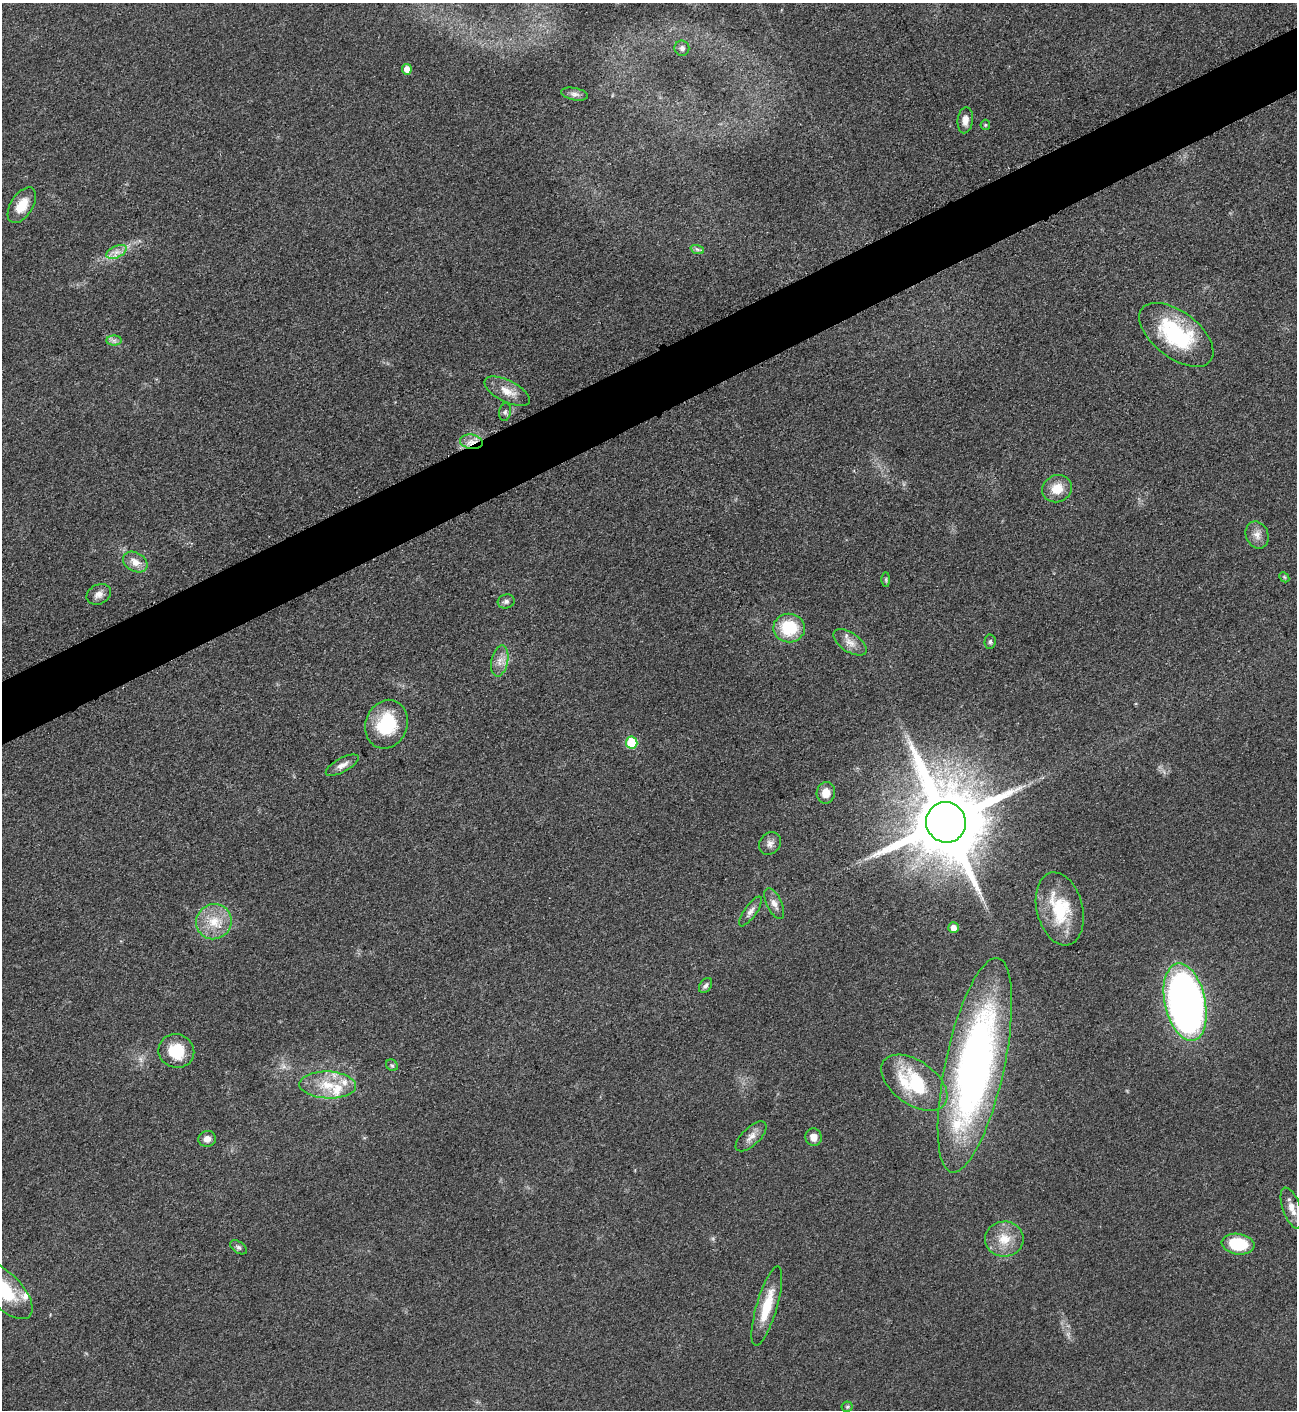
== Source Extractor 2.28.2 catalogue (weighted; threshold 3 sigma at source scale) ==
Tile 10 of 4 x 4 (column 2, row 3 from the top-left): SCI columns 1458-2752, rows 1415-2822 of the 5639 x 5648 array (HDU 1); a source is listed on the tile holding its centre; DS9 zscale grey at full resolution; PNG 1299 x 1412 px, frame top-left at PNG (2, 3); each listed source drawn as its Kron ellipse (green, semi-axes under 4 px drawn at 4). Shown black and unused: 4% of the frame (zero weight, under 3 of 5 exposures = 1% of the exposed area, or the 3 px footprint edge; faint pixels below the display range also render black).
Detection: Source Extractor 2.28.2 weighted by HDU 2 'WHT'; one run over the whole footprint, this tile lists its part. Background 0.0918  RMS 0.0067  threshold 0.0301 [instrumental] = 3 sigma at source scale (4.5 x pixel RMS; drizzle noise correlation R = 1.50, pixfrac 1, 0.05/0.05 arcsec/px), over >= 5 px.
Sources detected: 55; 3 inside a brighter listed object's ellipse — not listed separately; the other 52 listed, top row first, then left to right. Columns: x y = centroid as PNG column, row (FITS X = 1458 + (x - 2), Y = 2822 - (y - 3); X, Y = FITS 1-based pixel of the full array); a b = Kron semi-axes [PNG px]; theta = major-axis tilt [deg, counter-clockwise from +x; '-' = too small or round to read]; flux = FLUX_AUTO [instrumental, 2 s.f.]
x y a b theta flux
682 48 7 7 - 2.4
407 69 5 5 - 6.4
575 94 13 6 -11 2.8
965 120 13 8 84 5
985 125 5 5 - 0.85
22 205 20 11 57 13
697 249 7 4 -19 1.7
116 252 11 5 26 4
1176 335 43 23 -37 67
114 341 8 5 0 2
507 391 25 10 -27 9.8
505 412 9 6 80 1.9
471 442 11 7 -9 5.1
1057 489 15 13 26 12
1257 535 14 11 -69 5.6
135 562 13 9 -31 6.9
1284 577 6 4 -46 0.97
886 580 7 4 -90 0.93
99 594 13 9 26 4.5
506 601 8 7 - 2.3
789 628 16 14 2 31
850 642 19 9 -33 6.4
990 642 7 5 86 1.5
500 661 16 8 78 5.9
386 724 25 21 69 35
632 742 6 6 - 27
342 765 18 7 28 4.7
826 793 10 9 - 7.4
946 822 20 19 - 10000
770 843 12 10 50 3.9
774 904 17 7 -64 4.7
1060 909 37 23 -76 36
750 911 18 6 54 3.7
214 922 18 17 - 17
953 927 5 5 - 4.8
706 986 8 5 57 2
1185 1002 39 20 -78 470
176 1051 18 16 -21 22
392 1065 6 5 - 1.3
975 1065 109 29 78 370
914 1083 37 22 -35 50
328 1085 28 13 -2 19
751 1136 19 9 43 5.7
814 1137 9 8 - 4.9
207 1139 9 8 - 4.2
1292 1208 21 9 -70 7.3
1004 1239 19 17 4 15
1238 1244 16 10 -8 29
238 1247 9 5 -34 1.8
4 1291 36 17 -45 41
767 1306 41 10 74 22
847 1407 5 5 - 1.1
Overlapping masked pixels (flux is a lower limit): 1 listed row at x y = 471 442
Isophote crosses this tile's border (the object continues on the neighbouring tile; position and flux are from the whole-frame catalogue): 1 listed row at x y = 4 1291